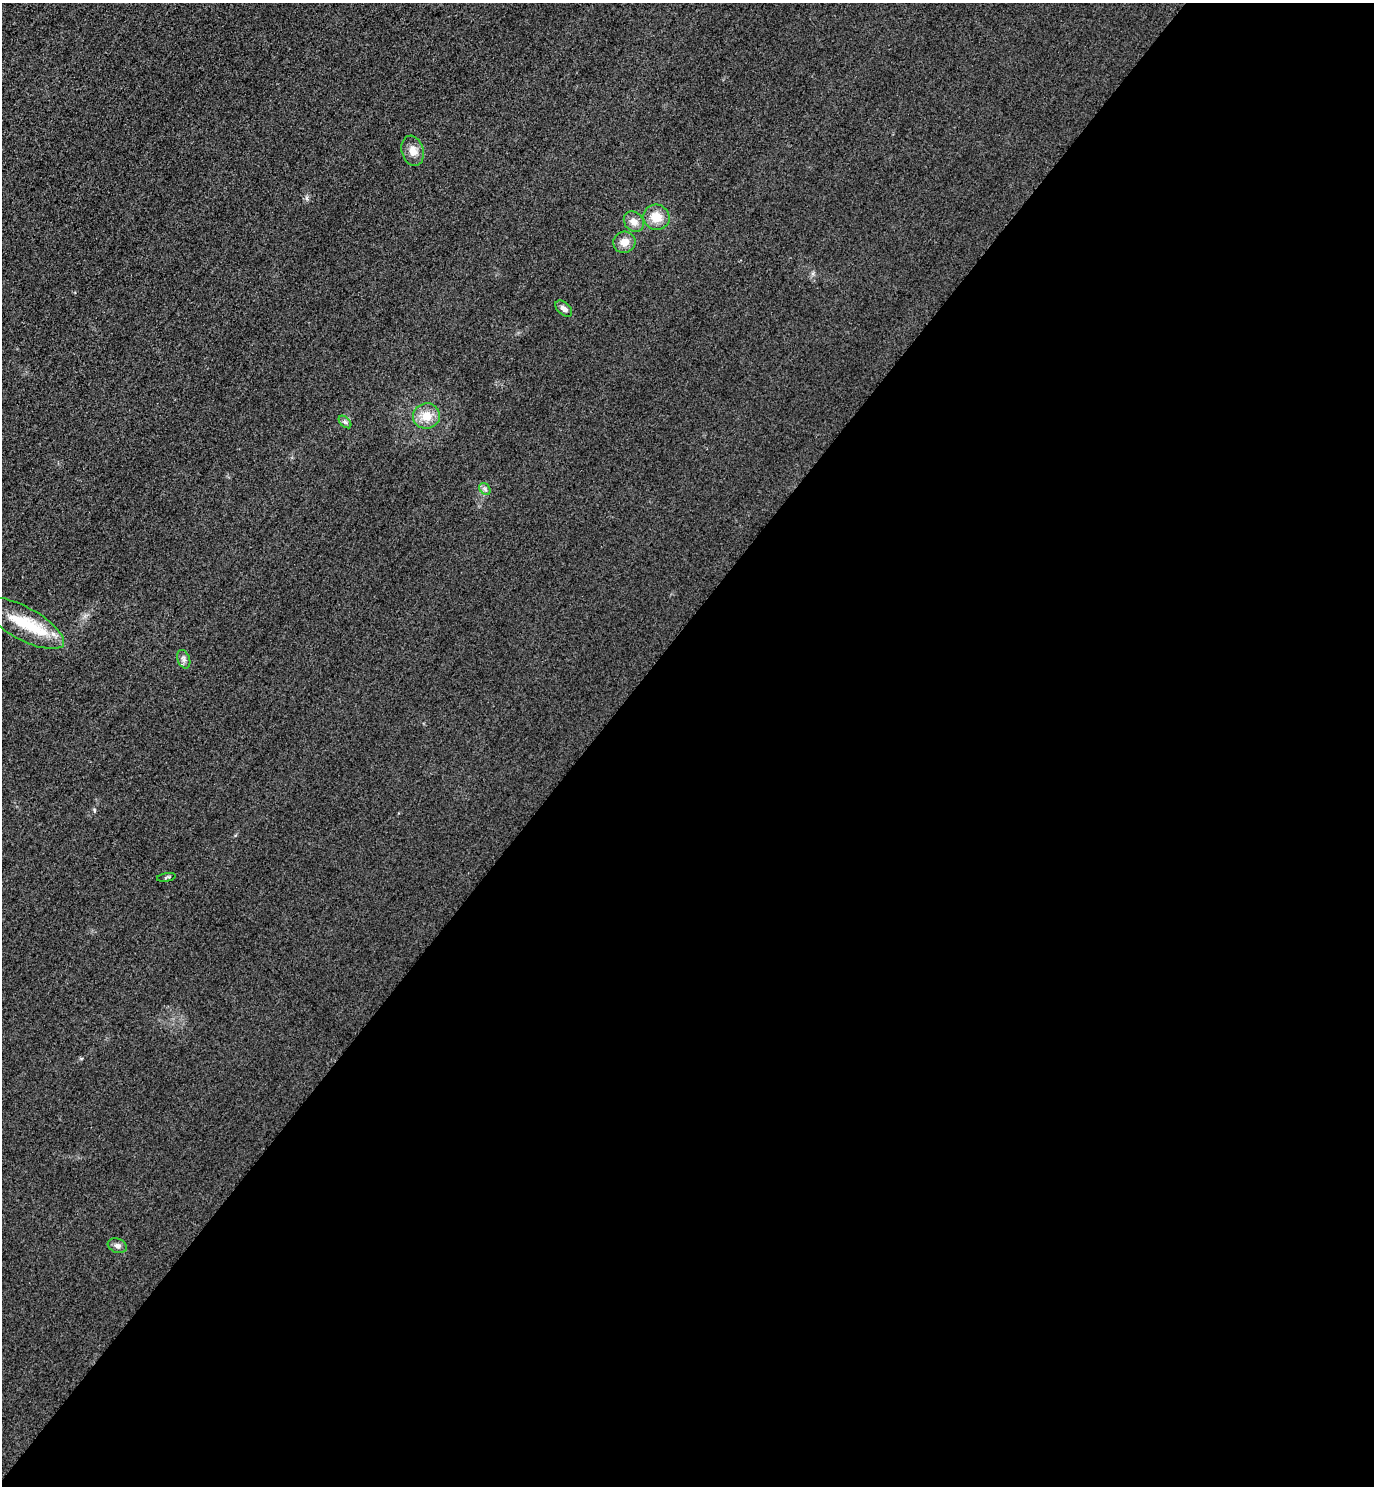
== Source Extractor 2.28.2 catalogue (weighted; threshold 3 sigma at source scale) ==
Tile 12 of 4 x 4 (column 4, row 3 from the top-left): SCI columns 4443-5814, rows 1514-2997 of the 5996 x 5993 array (HDU 1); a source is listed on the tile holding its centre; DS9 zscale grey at full resolution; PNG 1376 x 1488 px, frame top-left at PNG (2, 3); each listed source drawn as its Kron ellipse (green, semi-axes under 4 px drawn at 4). Shown black and unused: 57% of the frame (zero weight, under 3 of 4 exposures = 3% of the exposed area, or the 3 px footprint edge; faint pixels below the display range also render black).
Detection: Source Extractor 2.28.2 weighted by HDU 2 'WHT'; one run over the whole footprint, this tile lists its part. Background 0.0506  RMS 0.017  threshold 0.0757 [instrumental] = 3 sigma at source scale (4.5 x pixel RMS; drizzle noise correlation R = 1.50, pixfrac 1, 0.05/0.05 arcsec/px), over >= 5 px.
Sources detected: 12; all 12 listed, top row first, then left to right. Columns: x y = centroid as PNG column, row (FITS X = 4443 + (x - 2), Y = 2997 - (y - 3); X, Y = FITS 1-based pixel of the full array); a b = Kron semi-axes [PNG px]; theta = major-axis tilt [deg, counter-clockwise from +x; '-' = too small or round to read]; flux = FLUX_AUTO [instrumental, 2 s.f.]
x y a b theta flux
413 151 15 11 -74 16
656 217 13 12 - 28
634 222 11 9 -50 13
624 242 11 10 - 15
564 309 10 6 -42 6.3
426 416 13 12 - 25
345 422 7 4 -44 3.6
485 489 6 5 - 3.6
23 623 45 16 -28 76
184 659 10 6 -69 5.7
166 877 9 3 10 2.3
117 1246 10 7 -18 6.8